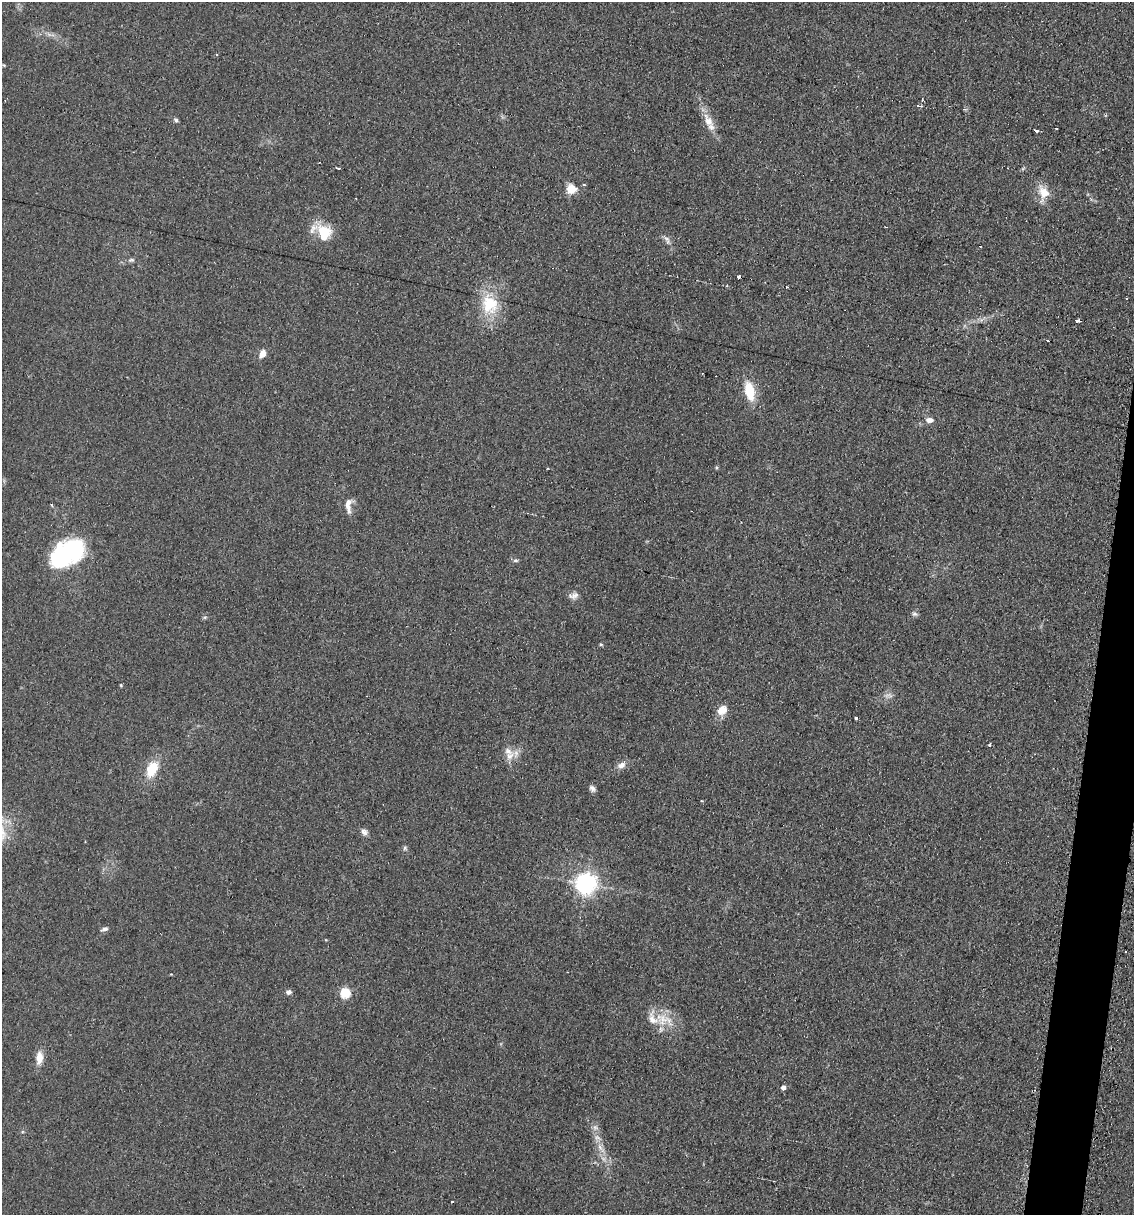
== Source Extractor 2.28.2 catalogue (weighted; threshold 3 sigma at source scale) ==
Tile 10 of 4 x 4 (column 2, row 3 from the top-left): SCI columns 1256-2387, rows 1215-2427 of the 4903 x 4854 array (HDU 1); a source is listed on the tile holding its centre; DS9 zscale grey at full resolution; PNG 1136 x 1217 px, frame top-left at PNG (2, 2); no overlay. Shown black and unused: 3% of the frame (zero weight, under 2 of 3 exposures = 2% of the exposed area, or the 3 px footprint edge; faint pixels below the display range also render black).
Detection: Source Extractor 2.28.2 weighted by HDU 2 'WHT'; one run over the whole footprint, this tile lists its part. Background 0.101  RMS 0.012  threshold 0.0519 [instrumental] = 3 sigma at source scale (4.5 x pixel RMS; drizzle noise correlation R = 1.50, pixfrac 1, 0.05/0.05 arcsec/px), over >= 5 px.
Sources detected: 60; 2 inside a brighter object's white glare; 6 cosmic-ray / hot-pixel residue — not listed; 3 inside a brighter listed object's ellipse — not listed separately; the other 49 listed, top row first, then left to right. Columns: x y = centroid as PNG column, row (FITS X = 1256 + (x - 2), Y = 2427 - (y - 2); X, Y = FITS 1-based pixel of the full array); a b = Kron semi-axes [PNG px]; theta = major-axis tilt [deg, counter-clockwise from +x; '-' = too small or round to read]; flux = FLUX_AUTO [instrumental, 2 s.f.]
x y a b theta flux
4 65 5 4 - 1.3
176 120 7 5 -40 2.5
708 121 22 11 -64 16
1036 130 4 3 - 7.1
338 168 4 3 - 6.3
584 185 3 2 - 3.4
571 189 5 5 - 69
1043 193 21 14 -84 18
324 231 20 14 -24 31
667 239 12 6 -54 4.8
131 260 8 5 1 2.7
738 277 3 3 - 7
727 286 3 3 - 1.5
1126 298 3 2 - 2.3
489 304 30 23 -79 48
1077 320 5 3 - 14
262 354 8 6 65 11
749 391 19 10 -75 34
929 420 8 6 17 6.2
716 468 5 4 - 1.4
348 506 23 9 88 10
67 552 37 21 -7 97
515 560 7 5 1 2.3
573 595 14 8 9 6
915 614 8 6 -9 2.9
205 617 6 4 18 1.6
601 644 5 3 - 1.3
121 685 4 4 - 1.3
888 695 14 5 -1 4.5
722 710 13 10 41 13
856 718 4 3 - 4.3
990 745 3 3 - 3.4
508 751 16 10 -41 12
621 765 12 7 29 7
152 769 18 11 66 30
592 788 9 6 -46 4
364 832 9 7 -54 4.8
405 848 6 5 - 2.1
586 883 7 7 - 830
104 929 8 5 22 4
1126 952 3 2 - 1.4
288 992 7 6 - 3.8
345 993 5 5 - 95
663 1019 20 17 66 24
39 1058 17 9 85 12
783 1087 4 4 - 6.2
595 1127 9 7 -41 4.5
600 1148 16 6 -59 9.4
452 1201 3 3 - 4.1